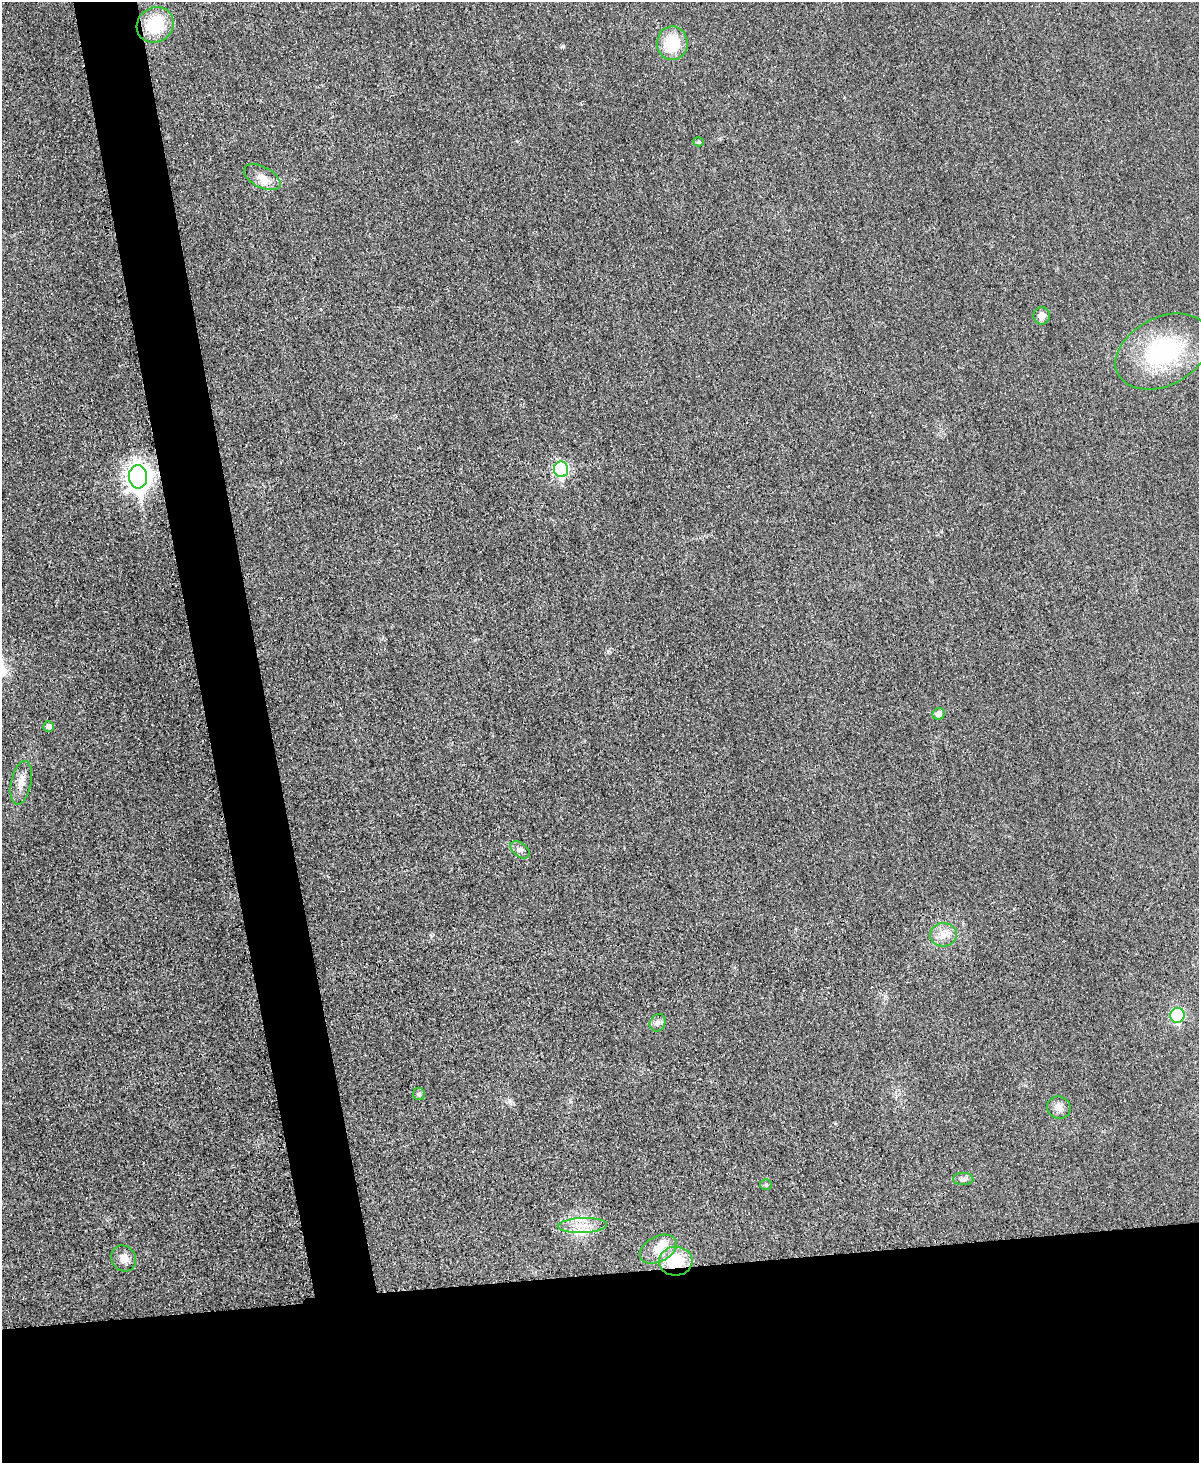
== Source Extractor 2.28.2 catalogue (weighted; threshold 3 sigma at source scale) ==
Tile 11 of 4 x 3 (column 3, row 3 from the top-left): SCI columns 2409-3605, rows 255-1715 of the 4803 x 4779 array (HDU 1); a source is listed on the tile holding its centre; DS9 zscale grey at full resolution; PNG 1201 x 1465 px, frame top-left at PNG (2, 2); each listed source drawn as its Kron ellipse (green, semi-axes under 4 px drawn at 4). Shown black and unused: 18% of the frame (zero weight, under 3 of 4 exposures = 1% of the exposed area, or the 3 px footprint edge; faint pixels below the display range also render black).
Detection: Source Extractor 2.28.2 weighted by HDU 2 'WHT'; one run over the whole footprint, this tile lists its part. Background 0.0344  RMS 0.0066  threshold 0.0296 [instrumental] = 3 sigma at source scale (4.5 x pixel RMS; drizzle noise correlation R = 1.50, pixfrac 1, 0.05/0.05 arcsec/px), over >= 5 px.
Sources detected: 24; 1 inside a brighter listed object's ellipse — not listed separately; the other 23 listed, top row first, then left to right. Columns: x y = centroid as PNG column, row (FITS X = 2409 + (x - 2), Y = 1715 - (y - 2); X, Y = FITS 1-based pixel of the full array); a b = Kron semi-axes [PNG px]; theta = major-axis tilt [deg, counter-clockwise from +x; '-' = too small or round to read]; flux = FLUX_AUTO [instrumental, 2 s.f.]
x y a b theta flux
155 25 19 17 36 29
672 43 17 15 88 22
698 142 5 4 - 1
262 177 20 10 -27 7.4
1042 316 9 8 - 4.1
1163 351 50 34 27 71
561 469 8 7 - 97
138 477 11 9 -87 540
939 714 6 5 - 4.1
48 727 5 5 - 3.9
21 783 22 10 78 7.9
520 850 11 7 -38 2.7
943 935 13 11 6 6.7
1178 1015 7 7 - 51
658 1023 9 7 60 2.8
419 1094 6 6 - 1.3
1059 1108 12 11 - 4.5
963 1179 10 6 0 2.2
766 1185 5 5 - 1.1
583 1225 24 7 2 9.4
658 1249 20 12 28 10
124 1258 13 12 - 5.4
676 1261 17 14 3 27
Overlapping masked pixels (flux is a lower limit): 1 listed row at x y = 676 1261
Unlisted compact peaks at least as high as the median listed source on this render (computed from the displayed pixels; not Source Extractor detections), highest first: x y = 563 46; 608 651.